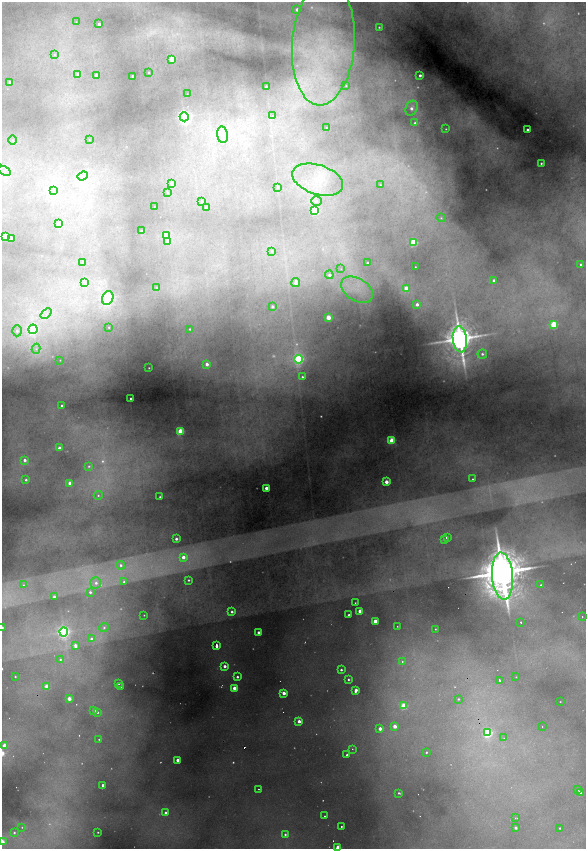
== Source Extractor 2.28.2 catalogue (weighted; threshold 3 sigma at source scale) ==
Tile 10 of 4 x 4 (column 2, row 3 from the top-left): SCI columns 1497-2663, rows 1694-3386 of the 5212 x 6773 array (HDU 1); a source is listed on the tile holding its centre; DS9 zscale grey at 2 x 2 block average (1 PNG px = mean of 2 x 2 image px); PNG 588 x 851 px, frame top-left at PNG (2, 2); each listed source drawn as its Kron ellipse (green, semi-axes under 4 px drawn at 4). Shown black and unused: <1% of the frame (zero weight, under 2 of 4 exposures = <1% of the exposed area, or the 3 px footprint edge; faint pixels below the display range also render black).
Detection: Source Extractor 2.28.2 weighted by HDU 2 'WHT'; one run over the whole footprint, this tile lists its part. Background 0.48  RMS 0.025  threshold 0.111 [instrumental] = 3 sigma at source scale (4.5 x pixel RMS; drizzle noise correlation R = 1.50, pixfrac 1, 0.05/0.05 arcsec/px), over >= 5 px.
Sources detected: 246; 66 too faint to see at this stretch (2 x 2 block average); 7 cosmic-ray / hot-pixel residue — neither listed nor drawn; the other 173 listed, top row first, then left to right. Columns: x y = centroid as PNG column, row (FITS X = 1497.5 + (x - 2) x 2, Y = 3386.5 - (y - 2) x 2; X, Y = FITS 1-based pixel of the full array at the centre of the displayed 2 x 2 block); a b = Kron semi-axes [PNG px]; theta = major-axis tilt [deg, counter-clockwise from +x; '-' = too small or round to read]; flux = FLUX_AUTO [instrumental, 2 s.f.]
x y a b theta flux
297 10 2 2 - 32
76 22 3 2 - 3
99 24 2 2 - 22
379 27 2 2 - 7
323 44 62 31 86 660
54 55 4 3 - 7.2
172 59 3 3 - 140
148 72 2 2 - 5.3
78 75 3 3 - 30
96 75 3 2 - 24
420 75 2 2 - 21
133 76 2 2 - 18
10 82 2 2 - 39
346 85 3 3 - 5.9
266 87 2 2 - 35
187 94 2 2 - 2.4
412 108 8 5 65 40
273 115 2 2 - 1.3
184 117 4 4 - 1600
415 123 3 3 - 13
327 128 2 2 - 6.9
446 129 2 2 - 4.5
527 130 2 2 - 16
222 135 8 5 -82 27
13 140 5 2 - 6
89 140 2 2 - 2.2
541 163 2 2 - 8.7
4 171 7 2 -31 8.6
82 176 5 2 - 6.3
318 180 26 14 -18 180
172 184 3 3 - 23
380 185 3 3 - 5.1
278 187 2 2 - 9.9
54 191 3 2 - 4.7
167 192 3 3 - 4
202 201 2 2 - 11
316 201 5 4 - 16
155 207 2 2 - 2.3
206 208 2 2 - 15
315 211 3 3 - 430
441 218 5 4 - 11
59 223 3 2 - 56
141 231 2 2 - 13
166 235 3 3 - 130
5 236 3 3 - 290
11 238 3 2 - 63
168 242 3 3 - 64
413 243 3 3 - 450
272 251 4 3 - 8.6
83 262 3 3 - 3.8
367 263 4 3 - 7.7
581 265 2 2 - 12
415 267 2 2 - 4.3
341 269 4 3 - 8
329 275 4 4 - 23
494 280 2 2 - 21
85 282 3 3 - 6.3
296 283 4 3 - 40
157 287 2 2 - 2.6
406 288 3 3 - 88
357 290 17 11 -32 120
108 298 7 5 69 1200
417 304 2 2 - 31
272 307 3 2 - 23
46 314 6 2 40 9.3
328 317 3 3 - 150
554 325 3 3 - 460
109 327 3 3 - 5.8
33 329 5 4 - 600
190 329 3 3 - 8.6
17 331 5 5 - 23
460 339 13 7 -84 14000
36 349 5 4 - 12
482 354 5 4 - 18
298 359 4 4 - 940
60 360 2 2 - 2.6
207 364 3 2 - 42
149 368 2 2 - 4.9
302 377 2 2 - 8.9
130 399 2 2 - 9.1
62 406 2 2 - 15
181 431 3 3 - 320
392 440 3 3 - 240
59 448 2 2 - 45
25 460 3 3 - 29
89 466 4 3 - 8.7
473 479 2 2 - 5.3
26 480 3 3 - 14
386 482 2 2 - 73
70 483 2 2 - 54
266 488 3 2 - 86
98 495 4 4 - 13
160 497 2 2 - 8.2
447 538 2 2 - 25
176 539 2 2 - 21
444 540 3 2 - 3.4
183 557 3 3 - 48
121 565 4 4 - 22
503 576 23 10 -85 30000
188 580 2 2 - 8
124 582 3 3 - 18
96 583 5 5 - 38
23 585 3 3 - 5.7
541 585 2 2 - 5.1
90 592 4 3 - 17
54 597 2 2 - 16
355 603 2 2 - 4.4
360 611 2 2 - 110
232 612 3 3 - 21
144 615 2 2 - 3.8
349 615 2 2 - 15
582 617 3 2 - 6.9
375 621 3 2 - 130
521 622 2 2 - 5.2
397 626 3 2 - 4.7
2 627 2 2 - 15
104 628 5 4 - 12
435 629 2 2 - 4.3
64 632 4 4 - 1600
258 632 2 2 - 36
91 639 3 3 - 26
75 646 4 3 - 33
217 646 3 2 - 570
60 659 3 3 - 8.1
402 661 3 2 - 6.8
225 666 3 3 - 32
341 670 2 2 - 14
15 677 2 2 - 6.4
237 677 3 2 - 18
516 677 2 2 - 3.3
348 679 3 3 - 9.9
500 680 4 2 - 7.1
119 683 2 2 - 7.8
47 686 3 2 - 94
121 687 2 2 - 3.6
234 688 2 2 - 90
356 690 3 2 - 44
284 693 3 2 - 65
69 699 2 2 - 79
458 699 3 3 - 8.4
560 702 2 2 - 3
403 706 3 3 - 280
94 710 2 2 - 55
98 712 2 2 - 10
299 721 3 2 - 47
395 726 2 2 - 76
542 727 2 2 - 6.6
380 729 2 2 - 55
487 733 3 3 - 810
504 738 2 2 - 1.6
99 739 2 2 - 4.1
4 745 3 3 - 100
352 749 2 2 - 3.3
426 752 2 2 - 6.4
347 755 2 2 - 15
178 760 2 2 - 63
103 785 2 2 - 26
259 789 2 2 - 4.3
577 790 3 3 - 9.1
399 793 4 2 - 10
580 793 3 2 - 130
166 813 3 3 - 34
325 816 2 2 - 9.6
515 818 3 3 - 5.5
22 827 3 2 - 6
341 827 2 2 - 12
516 828 2 2 - 22
560 828 2 2 - 7.4
14 832 4 4 - 16
98 832 3 3 - 7
285 834 3 3 - 14
2 842 3 3 - 98
338 848 3 3 - 170
Overlapping masked pixels (flux is a lower limit): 2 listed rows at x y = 503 576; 217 646
Isophote crosses this tile's border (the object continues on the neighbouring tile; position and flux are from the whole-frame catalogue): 3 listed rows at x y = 2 627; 2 842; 338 848
Diffuse or blended objects may show on this block-average render without a row.